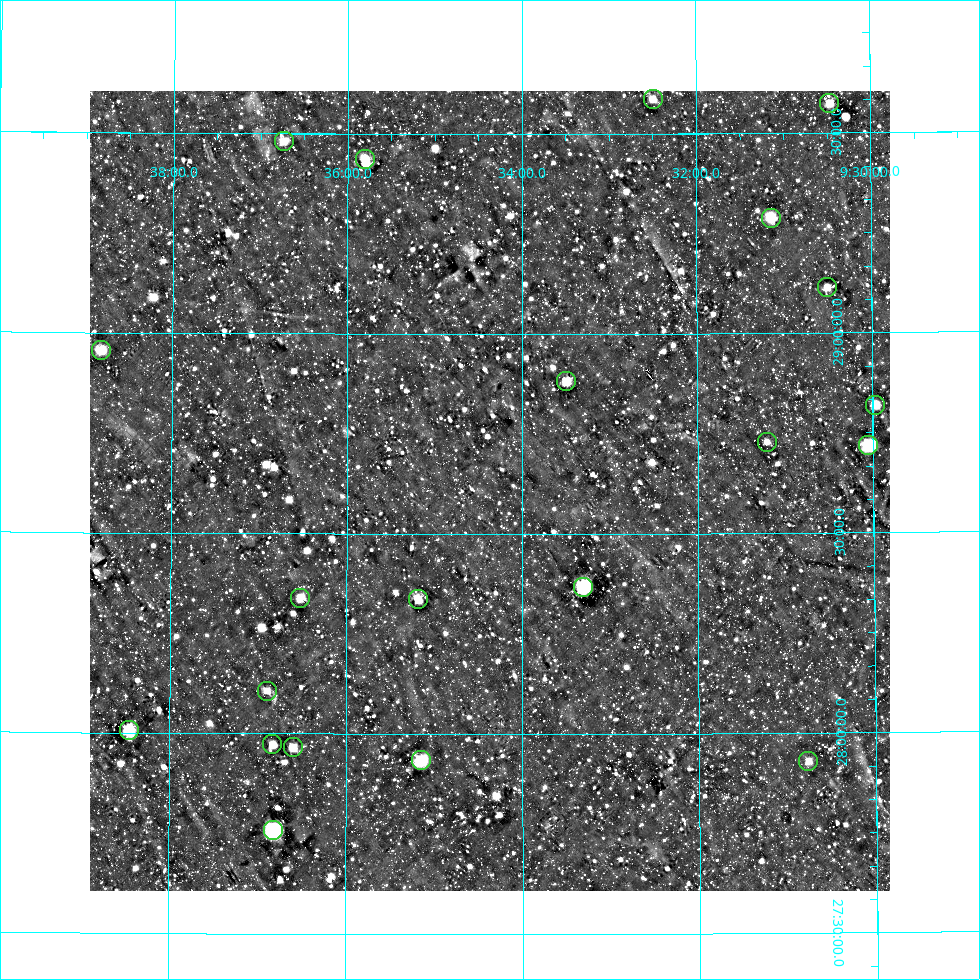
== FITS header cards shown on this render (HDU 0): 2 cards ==
NAXIS1  =                  800
NAXIS2  =                  800

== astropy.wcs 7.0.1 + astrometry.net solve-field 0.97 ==
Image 800 x 800 px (HDU 0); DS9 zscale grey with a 90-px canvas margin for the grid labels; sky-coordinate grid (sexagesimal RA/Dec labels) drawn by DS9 from the SOLVED WCS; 21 Tycho-2 reference stars matched to detected sources circled (green)
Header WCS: RA---AIT/DEC--AIT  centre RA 09:34:22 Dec +28:37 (143.59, +28.61 deg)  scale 9 arcsec/px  FOV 120.0' x 120.0'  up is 0 deg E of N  parity normal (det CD < 0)
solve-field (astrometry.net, Tycho-2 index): SOLVED blind (the header's WCS was not the basis of the solution)
Solved WCS: RA---TAN-SIP/DEC--TAN-SIP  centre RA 09:34:22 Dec +28:37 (143.59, +28.61 deg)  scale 9 arcsec/px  FOV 120.0' x 120.0'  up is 0 deg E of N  parity normal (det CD < 0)
Header WCS and blind solve agree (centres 1.3 arcsec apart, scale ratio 1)
Tycho-2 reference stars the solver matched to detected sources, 21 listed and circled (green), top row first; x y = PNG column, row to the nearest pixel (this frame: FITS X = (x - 90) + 1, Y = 800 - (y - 91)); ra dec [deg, ICRS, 3 dp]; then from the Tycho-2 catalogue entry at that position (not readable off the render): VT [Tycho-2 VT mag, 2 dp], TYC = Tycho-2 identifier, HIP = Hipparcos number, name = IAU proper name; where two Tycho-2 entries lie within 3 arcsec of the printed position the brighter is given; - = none
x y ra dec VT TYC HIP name
653 99 143.124 +29.587 9.43 1965-401-1 - -
829 103 142.617 +29.573 9.21 1965-389-1 46625 -
284 141 144.184 +29.480 9.45 1965-373-1 - -
365 159 143.950 +29.437 9.14 1965-473-1 - -
771 218 142.786 +29.289 9.02 1965-360-1 46694 -
827 287 142.626 +29.114 9.56 1965-1111-1 - -
101 350 144.704 +28.955 9.43 1965-802-1 - -
566 381 143.374 +28.881 8.86 1965-448-1 - -
875 405 142.492 +28.819 9.79 1965-685-1 - -
767 442 142.802 +28.728 10.16 1965-114-1 - -
868 445 142.513 +28.717 8.27 1965-310-1 46591 -
583 587 143.326 +28.368 6.52 1965-655-1 46891 -
300 598 144.131 +28.340 9.33 1965-735-1 - -
418 599 143.796 +28.337 9.20 1965-1075-1 - -
267 691 144.225 +28.107 9.68 1965-238-1 - -
129 730 144.615 +28.006 7.92 1965-1224-1 47311 -
272 744 144.208 +27.973 9.26 1965-764-1 47176 -
293 747 144.150 +27.965 9.47 1965-940-1 - -
421 760 143.786 +27.934 8.40 1965-68-1 - -
808 761 142.691 +27.930 10.15 1965-880-1 - -
273 830 144.204 +27.759 7.08 1965-828-1 47173 -